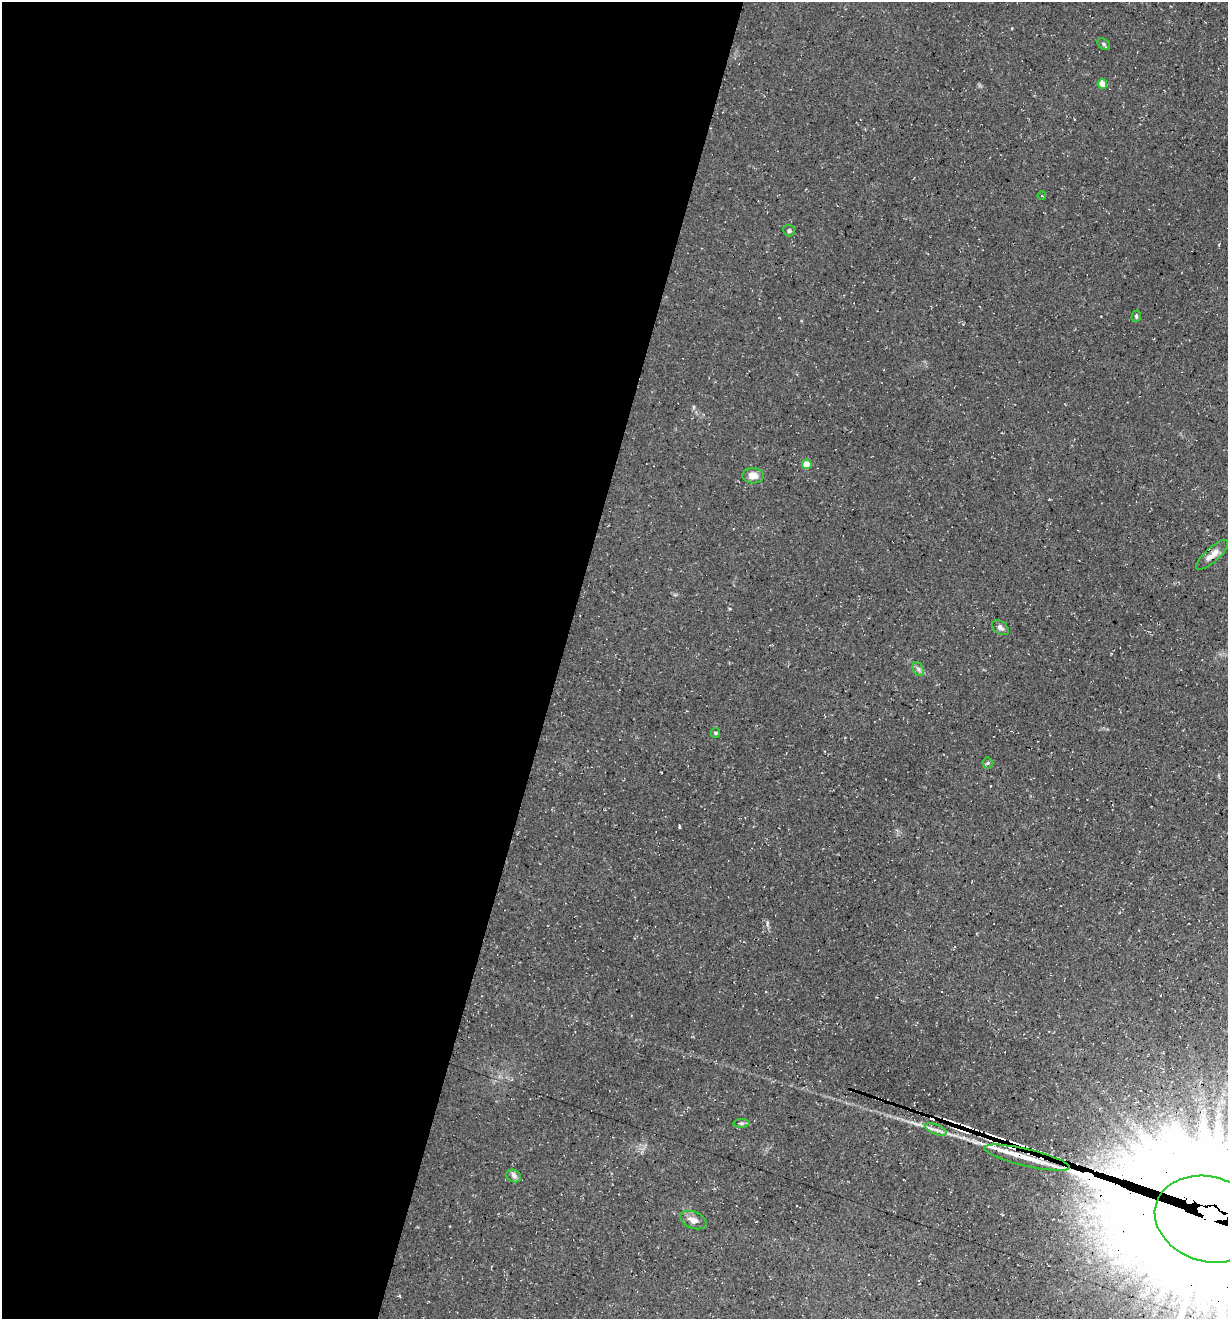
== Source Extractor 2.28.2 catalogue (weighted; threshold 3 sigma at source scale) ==
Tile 5 of 4 x 4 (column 1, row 2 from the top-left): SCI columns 135-1360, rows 2638-3954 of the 5290 x 5272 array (HDU 1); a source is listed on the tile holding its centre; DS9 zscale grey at full resolution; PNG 1230 x 1321 px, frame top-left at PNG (2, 2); each listed source drawn as its Kron ellipse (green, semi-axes under 4 px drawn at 4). Shown black and unused: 46% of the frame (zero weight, under 3 of 4 exposures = <1% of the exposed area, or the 3 px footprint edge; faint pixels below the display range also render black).
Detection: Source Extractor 2.28.2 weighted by HDU 2 'WHT'; one run over the whole footprint, this tile lists its part. Background 0.0861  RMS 0.0059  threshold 0.0264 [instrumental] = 3 sigma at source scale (4.5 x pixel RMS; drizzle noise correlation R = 1.50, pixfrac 1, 0.05/0.05 arcsec/px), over >= 5 px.
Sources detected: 35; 1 inside a brighter object's white glare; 12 cosmic-ray / hot-pixel residue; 1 long thin detection or spike segment (spike, bleed or trail) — neither listed nor drawn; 3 inside a brighter listed object's ellipse — not listed separately; the other 18 listed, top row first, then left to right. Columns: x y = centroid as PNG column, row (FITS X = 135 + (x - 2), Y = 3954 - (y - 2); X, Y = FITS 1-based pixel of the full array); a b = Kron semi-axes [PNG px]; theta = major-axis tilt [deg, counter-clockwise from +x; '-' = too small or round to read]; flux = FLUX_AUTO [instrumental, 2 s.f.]
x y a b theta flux
1104 44 7 5 -38 1
1102 84 5 4 - 7.9
1042 196 4 3 - 0.57
789 231 6 5 - 1.2
1136 316 6 4 72 0.87
807 464 5 5 - 9.6
753 476 11 7 -4 4.9
1212 555 20 7 42 5
1000 628 9 6 -36 1.9
918 669 7 5 -60 1.5
716 733 5 4 - 0.72
988 763 5 5 - 0.85
742 1123 8 4 0 1.1
936 1130 11 5 -22 2.3
1027 1158 44 8 -13 20
514 1176 7 6 - 1.8
1209 1219 55 42 -16 35000
693 1220 14 8 -23 3.9
Overlapping masked pixels (flux is a lower limit): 3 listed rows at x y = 1212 555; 1027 1158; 1209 1219
Isophote crosses this tile's border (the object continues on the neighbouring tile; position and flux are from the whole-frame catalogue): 1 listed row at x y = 1209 1219